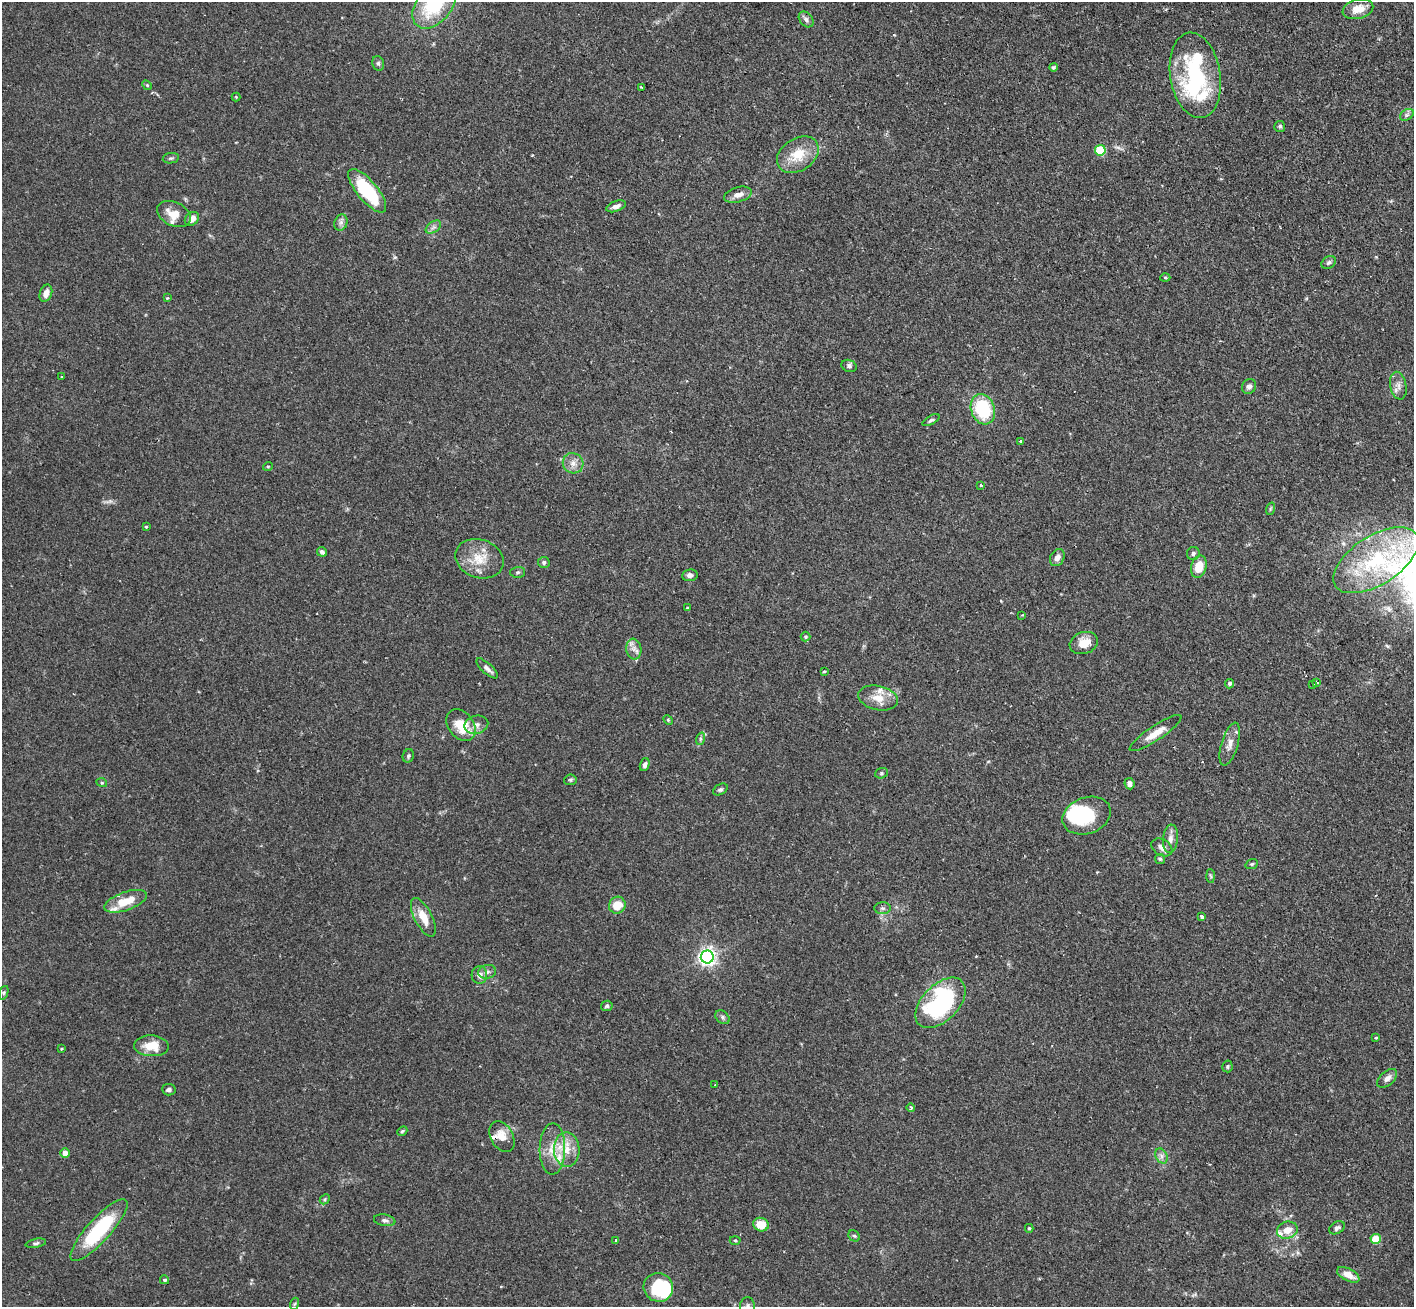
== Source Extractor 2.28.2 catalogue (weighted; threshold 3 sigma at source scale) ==
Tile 10 of 4 x 4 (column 2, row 3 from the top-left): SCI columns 1456-2867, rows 1488-2792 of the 5734 x 5719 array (HDU 1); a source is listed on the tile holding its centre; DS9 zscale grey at full resolution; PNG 1416 x 1309 px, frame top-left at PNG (2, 2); each listed source drawn as its Kron ellipse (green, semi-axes under 4 px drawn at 4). Shown black and unused: <1% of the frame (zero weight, under 2 of 3 exposures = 4% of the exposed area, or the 3 px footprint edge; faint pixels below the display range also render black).
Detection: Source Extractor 2.28.2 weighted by HDU 2 'WHT'; one run over the whole footprint, this tile lists its part. Background 0.153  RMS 0.0061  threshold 0.0275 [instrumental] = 3 sigma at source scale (4.5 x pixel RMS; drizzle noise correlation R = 1.50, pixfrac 1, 0.05/0.05 arcsec/px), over >= 5 px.
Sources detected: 131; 4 inside a brighter object's white glare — neither listed nor drawn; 8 inside a brighter listed object's ellipse — not listed separately; the other 119 listed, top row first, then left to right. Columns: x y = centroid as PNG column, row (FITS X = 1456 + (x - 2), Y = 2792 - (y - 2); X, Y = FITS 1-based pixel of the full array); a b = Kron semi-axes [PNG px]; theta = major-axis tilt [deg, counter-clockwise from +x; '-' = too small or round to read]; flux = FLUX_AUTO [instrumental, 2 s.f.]
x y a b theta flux
434 4 27 17 52 42
1358 9 15 9 14 8.2
806 19 9 6 -50 2
378 63 7 5 -75 1.3
1053 67 4 4 - 0.92
1195 75 43 25 -81 58
147 85 5 4 - 0.72
642 87 3 2 - 1
236 97 4 4 - 0.5
1407 115 7 5 31 1.3
1280 126 5 5 - 1.1
1100 150 5 5 - 33
798 155 22 16 33 15
171 158 8 5 9 1.1
367 191 27 10 -50 39
738 195 14 7 15 3.9
616 206 10 5 20 3
174 214 18 12 -25 8.4
192 219 8 6 44 3.8
341 223 8 6 70 2
433 227 8 5 33 1.8
1329 262 8 6 32 1.4
1165 278 5 3 - 0.64
46 293 9 6 71 4.2
168 298 3 3 - 0.57
849 366 8 6 -21 1.5
62 377 3 3 - 1.3
1249 386 8 6 54 1.9
1398 386 14 8 -79 3.5
983 409 15 12 -71 33
931 420 9 4 30 1
1020 441 3 3 - 0.83
573 463 10 9 - 4.3
268 466 5 3 - 0.51
981 485 3 2 - 0.64
1270 509 6 4 71 0.76
146 527 3 3 - 0.74
322 552 5 4 - 1.8
1193 554 6 6 - 1.3
1057 558 9 7 60 3
479 559 25 19 -19 13
1376 560 48 24 33 58
544 562 6 5 - 1.5
1199 567 11 7 74 10
518 572 7 5 2 1.1
690 575 8 6 6 1.7
687 608 3 2 - 0.72
1022 615 3 2 - 0.49
805 637 5 5 - 0.96
1084 643 14 10 18 8.1
634 649 10 7 -82 3.1
487 668 13 5 -42 2.5
824 671 4 3 - 0.5
1317 683 3 3 - 0.97
1229 684 4 4 - 1.1
1313 685 3 3 - 0.7
878 698 20 12 -13 8
668 720 5 4 - 0.72
461 725 17 12 -52 13
476 725 12 9 15 3.5
1156 733 30 7 34 7.7
700 739 6 4 72 0.9
1230 744 22 8 73 5
408 756 7 5 66 1.1
645 765 6 4 71 1.8
881 773 6 5 - 0.9
570 780 6 5 - 0.99
102 783 5 3 - 0.58
1129 784 6 5 - 2.5
720 789 8 5 29 1.1
1087 816 25 18 20 29
1170 839 14 7 84 3.5
1162 847 11 8 -31 3.9
1160 859 5 5 - 0.88
1252 864 6 4 21 0.89
1211 876 6 4 -87 0.84
126 901 22 9 20 12
617 905 8 8 - 9.5
882 908 8 6 -1 1.5
423 917 21 8 -62 9.2
1202 917 4 3 - 1.8
707 957 6 6 - 240
487 972 9 7 12 2
479 975 9 8 - 3
4 993 7 4 71 1
940 1003 30 18 46 77
607 1006 6 5 - 1.1
723 1017 8 6 -43 1.5
1376 1038 3 3 - 0.57
151 1046 17 10 -3 10
61 1049 3 3 - 0.61
1227 1066 6 5 - 0.93
1387 1078 12 7 42 3.2
715 1085 3 3 - 0.42
169 1090 7 5 -7 1.6
911 1107 4 3 - 1.4
402 1131 5 4 - 0.85
502 1137 16 11 -60 7.1
552 1149 25 12 89 11
567 1150 17 13 -89 9.8
65 1153 5 5 - 4.3
1161 1156 8 5 -61 2.1
325 1199 6 4 47 0.85
385 1220 11 5 -9 1.8
761 1225 8 6 -21 9
1029 1228 4 3 - 0.87
1337 1228 8 6 28 1.5
99 1230 40 11 48 44
1287 1230 10 8 16 6.5
854 1236 6 5 - 0.9
1376 1239 5 5 - 17
735 1240 5 3 - 0.61
616 1241 3 3 - 4.6
36 1243 10 4 11 1.3
1348 1275 12 6 -27 5.8
164 1280 4 4 - 1.1
658 1287 15 14 - 33
294 1304 6 4 70 0.72
747 1306 9 7 86 2
Isophote crosses this tile's border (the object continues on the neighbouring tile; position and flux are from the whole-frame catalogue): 2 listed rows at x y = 434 4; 747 1306